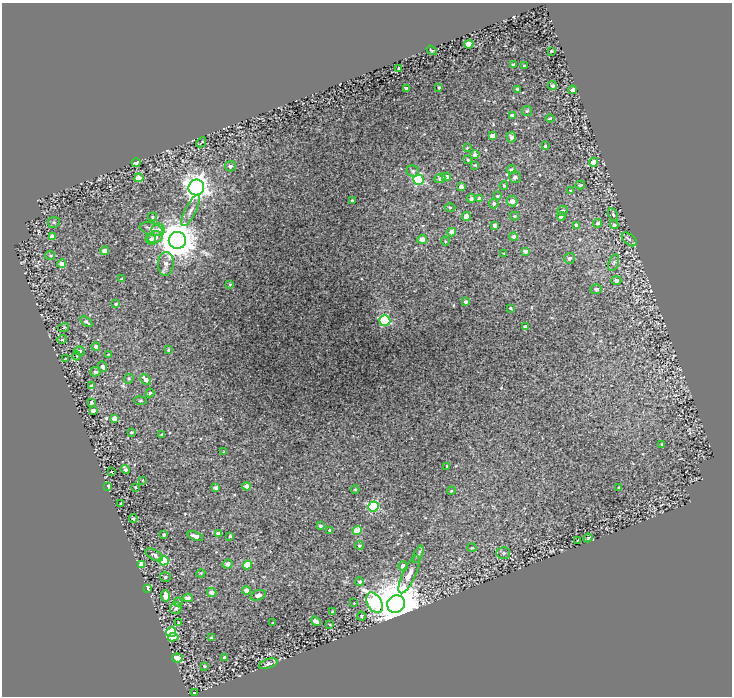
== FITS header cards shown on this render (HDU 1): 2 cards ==
NAXIS1  =                  730
NAXIS2  =                  694

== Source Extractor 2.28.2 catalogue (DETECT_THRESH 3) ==
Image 730 x 694 px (HDU 1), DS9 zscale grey, 1 PNG px = 1 image px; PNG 734 x 698 px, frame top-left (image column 1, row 694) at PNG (2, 3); each listed source drawn as its Kron ellipse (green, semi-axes under 4 px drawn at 4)
Background 0.331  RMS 0.03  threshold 0.0904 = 3 sigma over >= 5 px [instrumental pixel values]
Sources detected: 169; all 169 listed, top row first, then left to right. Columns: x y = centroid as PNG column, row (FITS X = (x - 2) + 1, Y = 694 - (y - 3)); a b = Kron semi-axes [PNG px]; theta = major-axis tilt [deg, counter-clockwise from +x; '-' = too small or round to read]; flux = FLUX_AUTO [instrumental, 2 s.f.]
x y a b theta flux
469 44 4 4 - 29
432 50 5 3 - 2.5
551 51 3 3 - 2.5
513 64 3 3 - 3
524 65 3 2 - 1.6
399 68 3 3 - 2.6
553 86 5 4 - 4.2
406 88 3 3 - 2.7
439 88 3 2 - 2.9
517 89 3 3 - 4
573 90 4 4 - 12
527 111 5 5 - 3.2
512 116 4 3 - 7.8
550 118 4 4 - 1.9
492 136 4 4 - 20
511 137 5 4 - 6.7
201 142 5 2 - 1.8
545 146 3 3 - 3.3
467 148 3 2 - 1.4
475 155 4 4 - 7.8
468 160 3 3 - 2.3
593 162 4 4 - 19
136 163 4 4 - 6.1
475 165 4 4 - 2
230 166 5 5 - 4.7
511 170 5 4 - 4.5
413 171 6 5 - 4.5
446 177 4 4 - 14
515 177 6 5 - 6.2
139 178 4 4 - 35
440 178 5 4 - 4.9
418 180 5 5 - 160
580 185 5 3 - 2.6
504 186 4 3 - 2.3
461 187 4 4 - 9.4
196 188 8 8 - 1400
571 190 3 3 - 1.7
497 196 4 3 - 2.1
471 199 4 4 - 4
480 199 4 3 - 11
352 200 3 3 - 2.5
512 201 5 5 - 13
494 204 5 4 - 4.1
450 207 5 3 - 2.1
191 210 17 5 63 10
562 211 5 4 - 4.8
613 214 7 4 -63 3.2
515 216 4 4 - 2.4
561 216 4 4 - 6.3
152 217 4 4 - 2.7
466 217 4 4 - 23
54 222 6 5 - 3.1
598 223 4 4 - 4.3
495 225 4 4 - 8.9
576 225 4 4 - 4
614 225 4 4 - 3.4
151 229 12 6 -16 8
158 230 6 6 - 9.8
452 232 4 4 - 17
52 237 4 4 - 14
155 237 8 5 14 15
514 237 4 4 - 6.6
151 239 5 5 - 4.1
422 239 5 4 - 14
629 239 9 5 -39 6.8
177 240 8 8 - 5000
445 241 4 3 - 1.5
105 251 4 4 - 16
525 251 4 4 - 7.5
504 253 4 2 - 1.2
50 255 5 4 - 2.4
569 258 5 5 - 5.4
614 263 8 5 72 4.7
62 264 4 4 - 17
166 264 12 8 88 10
122 279 3 2 - 2.2
616 281 5 4 - 7.1
230 284 4 3 - 1.5
596 289 5 5 - 6.9
466 302 3 3 - 4.2
116 304 4 3 - 2.9
510 308 4 3 - 2.7
385 320 5 5 - 140
86 322 7 4 -35 4.6
64 327 5 3 - 1.8
526 327 4 4 - 15
62 339 4 4 - 2.5
96 347 4 4 - 7.1
168 350 4 3 - 2
80 351 5 4 - 3.3
108 355 4 3 - 1.8
77 356 4 2 - 1.5
66 358 3 2 - 1.4
103 367 5 4 - 9.1
95 372 5 5 - 4.2
129 379 5 4 - 2.7
146 379 6 4 -48 11
91 386 4 3 - 4.4
150 393 4 4 - 3.6
140 401 6 3 -8 2.3
92 403 3 3 - 2.9
93 411 4 3 - 7
114 418 4 4 - 16
131 432 3 3 - 2.1
162 434 3 2 - 1.2
662 444 4 3 - 2.8
224 452 3 2 - 1.4
447 466 3 2 - 1.8
125 469 5 3 - 5.6
112 472 2 2 - 1.5
142 480 3 3 - 1.4
108 486 4 3 - 6.1
246 486 4 4 - 11
135 487 4 2 - 1.3
216 488 4 3 - 5.9
619 488 3 3 - 3.8
355 489 4 3 - 1.5
451 491 4 3 - 1.7
121 504 3 2 - 2.2
374 507 5 5 - 180
133 519 4 4 - 3.3
320 526 4 4 - 4.4
330 530 4 3 - 5.2
357 531 4 4 - 37
218 533 4 4 - 14
164 535 4 3 - 4.1
195 536 8 4 -18 10
230 536 3 3 - 2.2
588 538 4 3 - 1.8
578 540 3 2 - 1.8
359 545 4 4 - 3.1
472 548 4 3 - 1.7
503 553 7 5 -2 4.6
418 554 9 3 69 3.6
154 555 9 5 -30 6
164 561 5 4 - 98
228 564 5 4 - 11
142 565 4 4 - 15
248 565 4 4 - 42
403 566 4 4 - 10
201 573 4 3 - 2
409 574 20 6 65 18
165 577 5 4 - 2.7
360 582 4 4 - 3.4
148 588 4 3 - 5.1
246 590 4 4 - 11
212 592 5 4 - 11
258 595 8 5 20 8.9
165 596 6 4 -87 11
188 598 5 4 - 7.2
178 602 4 4 - 2.6
354 603 2 2 - 1.2
374 603 11 7 -59 210
396 604 9 8 - 11000
176 608 6 5 - 4.6
332 612 3 3 - 2.6
361 616 4 3 - 2.2
316 621 5 3 - 9
178 623 3 2 - 1.9
273 623 3 3 - 2.5
330 625 3 2 - 2.1
171 632 5 5 - 98
173 637 5 4 - 24
211 638 4 4 - 2.4
225 657 4 3 - 5.1
177 658 5 4 - 25
268 664 9 4 18 4.9
205 666 3 2 - 2.2
194 693 3 2 - 2